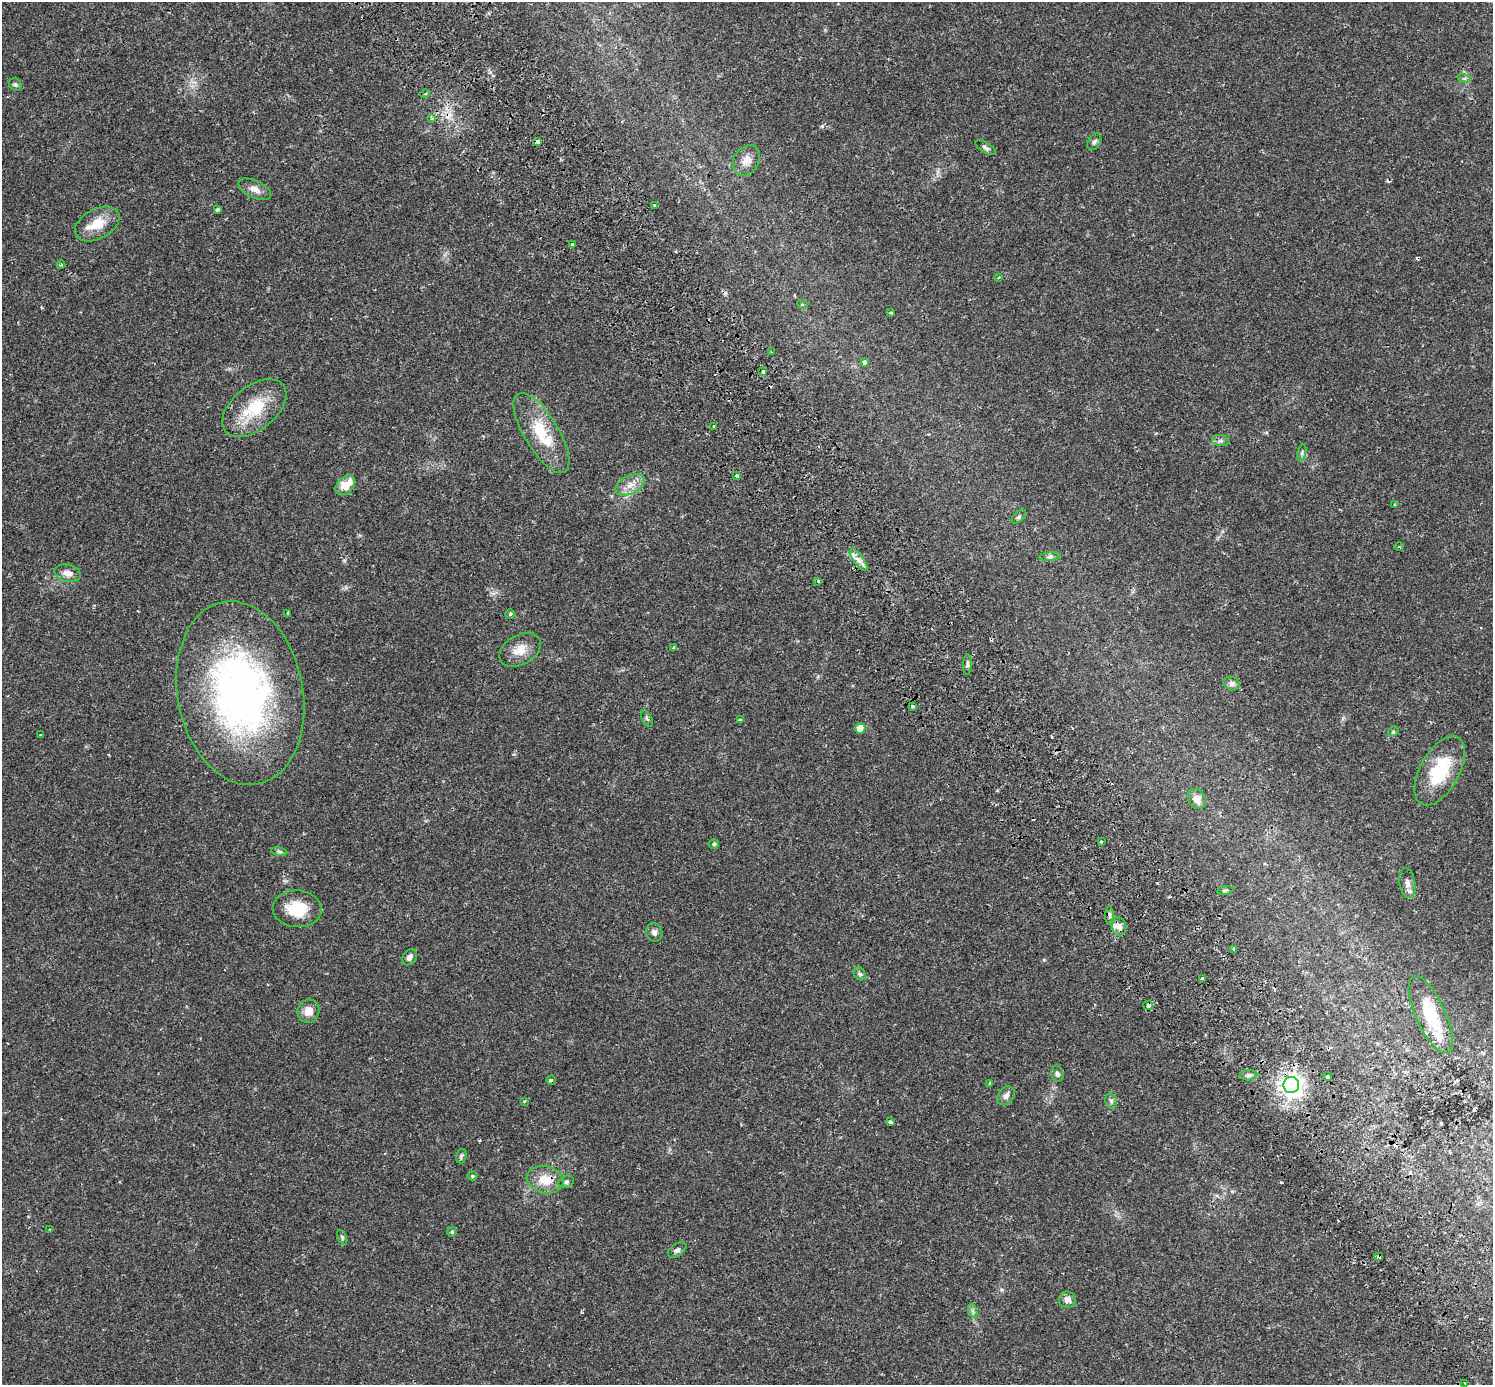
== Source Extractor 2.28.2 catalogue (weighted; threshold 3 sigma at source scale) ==
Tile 6 of 4 x 4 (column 2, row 2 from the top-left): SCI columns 1560-3050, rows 2997-4379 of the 6115 x 6057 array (HDU 1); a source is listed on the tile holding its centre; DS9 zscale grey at full resolution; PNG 1495 x 1387 px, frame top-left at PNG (2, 2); each listed source drawn as its Kron ellipse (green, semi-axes under 4 px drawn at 4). Shown black and unused: <1% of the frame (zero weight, under 2 of 3 exposures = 5% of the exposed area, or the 3 px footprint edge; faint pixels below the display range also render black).
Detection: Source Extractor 2.28.2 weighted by HDU 2 'WHT'; one run over the whole footprint, this tile lists its part. Background 0.0176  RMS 0.0027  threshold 0.0122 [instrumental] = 3 sigma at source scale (4.5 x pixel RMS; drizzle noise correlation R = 1.50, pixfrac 1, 0.0396/0.0396 arcsec/px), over >= 5 px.
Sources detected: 104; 13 cosmic-ray / hot-pixel residue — neither listed nor drawn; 3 inside a brighter listed object's ellipse — not listed separately; the other 88 listed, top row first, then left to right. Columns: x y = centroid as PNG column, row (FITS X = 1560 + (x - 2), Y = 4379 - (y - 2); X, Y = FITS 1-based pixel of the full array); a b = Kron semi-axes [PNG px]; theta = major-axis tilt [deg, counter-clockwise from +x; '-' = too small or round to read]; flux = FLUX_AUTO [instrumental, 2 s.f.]
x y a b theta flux
1464 78 6 4 -18 0.45
15 85 7 5 -43 0.46
425 94 5 3 - 0.28
431 118 3 3 - 0.52
538 142 4 3 - 2.3
1094 142 9 6 60 0.6
986 148 11 5 -30 0.67
746 160 16 12 57 2.4
255 189 17 8 -24 2
654 205 4 2 - 0.23
217 209 4 3 - 0.5
97 224 24 15 28 4.9
572 244 3 3 - 1.9
61 265 4 3 - 0.33
998 278 3 2 - 0.23
802 304 5 3 - 0.23
891 312 4 3 - 0.31
772 352 4 2 - 0.21
864 362 4 4 - 0.88
763 371 3 3 - 2.7
254 408 37 22 39 11
714 426 3 2 - 0.4
541 433 45 17 -59 10
1221 441 9 5 -6 0.65
1302 453 9 3 77 0.45
737 476 3 3 - 1
345 485 11 8 42 4.2
630 485 16 9 27 2.4
1395 504 4 3 - 0.38
1019 517 8 5 45 0.46
1399 547 5 3 - 0.28
1050 556 11 4 5 0.61
859 560 13 5 -53 1.5
68 573 13 8 -14 2
818 581 3 3 - 1.3
287 613 3 3 - 0.21
510 614 5 5 - 0.37
673 647 4 3 - 0.42
520 650 22 14 30 3.6
967 664 10 4 87 0.55
1232 683 8 6 -23 0.9
240 693 93 62 -79 110
913 706 4 3 - 0.55
647 719 9 5 -62 0.51
740 720 4 3 - 1.1
860 728 5 5 - 2.6
1393 732 6 4 47 0.35
40 735 3 3 - 0.57
1440 771 38 19 61 13
1197 799 10 8 -59 2.4
1101 841 3 3 - 1.3
714 844 5 4 - 0.43
279 852 8 4 -9 0.46
1407 883 15 8 -82 1.4
1225 890 8 4 9 0.38
297 909 24 18 -3 7.8
1110 915 9 4 -90 0.63
1119 927 9 7 -83 1.2
654 932 9 8 - 0.89
1234 950 3 3 - 1.3
409 957 9 6 56 1.1
860 974 7 5 -63 0.51
1203 979 3 3 - 4.8
1148 1005 5 4 - 1.2
308 1011 12 10 62 2.5
1431 1015 41 15 -65 12
1057 1074 8 6 -78 0.66
1249 1075 8 5 2 0.63
1327 1077 4 3 - 1.2
551 1080 4 4 - 0.42
990 1083 3 3 - 0.28
1291 1085 8 8 - 170
1006 1096 10 7 54 1.2
1111 1101 8 6 -77 0.6
524 1102 3 3 - 0.5
890 1122 4 3 - 0.67
461 1156 7 5 74 0.47
473 1176 5 4 - 0.34
545 1180 18 13 -13 4.7
566 1182 8 6 20 0.58
50 1230 3 2 - 0.19
452 1232 5 4 - 0.44
342 1237 8 4 -64 0.42
677 1250 10 6 34 0.69
1379 1256 4 3 - 0.71
1067 1300 8 8 - 1.4
973 1311 7 4 -71 0.56
1465 1383 3 2 - 0.3
Overlapping masked pixels (flux is a lower limit): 3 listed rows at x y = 1291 1085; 545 1180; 1379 1256
Unlisted compact peaks at least as high as the median listed source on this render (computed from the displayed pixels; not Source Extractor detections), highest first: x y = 822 126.